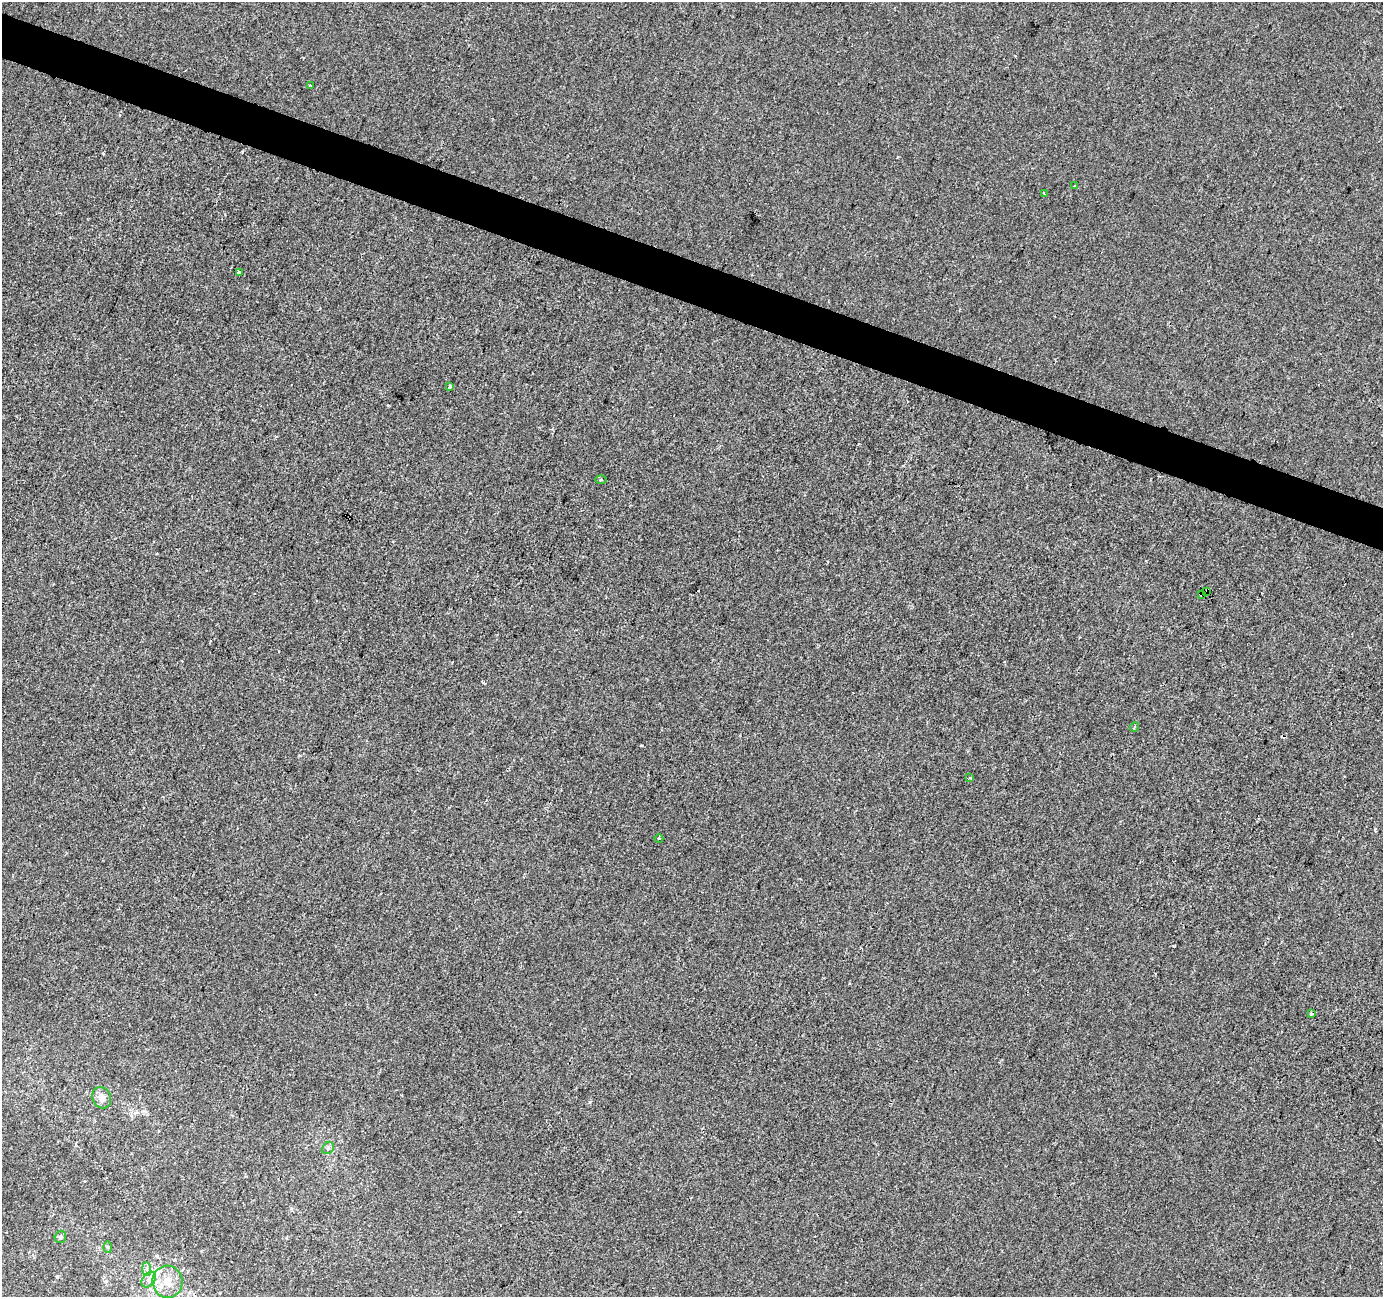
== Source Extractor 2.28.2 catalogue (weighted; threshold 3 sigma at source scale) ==
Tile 11 of 4 x 4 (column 3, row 3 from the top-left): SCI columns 2767-4147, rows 1570-2864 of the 5527 x 5664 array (HDU 1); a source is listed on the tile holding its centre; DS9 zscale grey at full resolution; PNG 1385 x 1299 px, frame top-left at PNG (2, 2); each listed source drawn as its Kron ellipse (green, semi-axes under 4 px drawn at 4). Shown black and unused: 3% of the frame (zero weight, under 2 of 3 exposures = <1% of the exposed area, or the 3 px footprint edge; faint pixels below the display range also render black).
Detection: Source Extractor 2.28.2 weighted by HDU 2 'WHT'; one run over the whole footprint, this tile lists its part. Background -3.70e-04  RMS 0.0045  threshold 0.0202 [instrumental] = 3 sigma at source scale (4.5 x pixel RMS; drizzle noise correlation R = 1.50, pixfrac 1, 0.0396/0.0396 arcsec/px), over >= 5 px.
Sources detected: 20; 1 cosmic-ray / hot-pixel residue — neither listed nor drawn; the other 19 listed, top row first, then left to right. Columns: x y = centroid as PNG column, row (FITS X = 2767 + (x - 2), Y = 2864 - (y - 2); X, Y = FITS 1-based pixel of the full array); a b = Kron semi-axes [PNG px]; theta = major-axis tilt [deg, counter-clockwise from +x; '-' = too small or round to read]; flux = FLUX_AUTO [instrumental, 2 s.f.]
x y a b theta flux
311 86 4 3 - 1.2
1074 186 3 2 - 0.32
1044 194 4 3 - 1.3
239 273 4 3 - 1.8
450 387 4 3 - 0.65
601 480 5 3 - 0.56
1206 592 4 3 - 5.1
1202 594 4 4 - 5.8
1134 727 5 3 - 0.5
970 778 4 3 - 0.66
659 839 4 3 - 0.47
1311 1014 4 3 - 0.85
102 1098 11 9 -65 2.9
328 1148 7 5 46 1
60 1237 6 5 - 1.1
108 1247 6 4 -88 0.56
147 1269 7 4 -89 1.1
149 1280 9 6 52 1.9
167 1282 16 15 - 7.2
Overlapping masked pixels (flux is a lower limit): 2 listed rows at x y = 1206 592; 1202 594
Isophote crosses this tile's border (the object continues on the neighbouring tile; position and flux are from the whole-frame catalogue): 1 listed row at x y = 167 1282
Unlisted compact peaks at least as high as the median listed source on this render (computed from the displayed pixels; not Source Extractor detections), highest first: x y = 242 152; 641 745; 57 1277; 590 1102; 483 682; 1173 946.